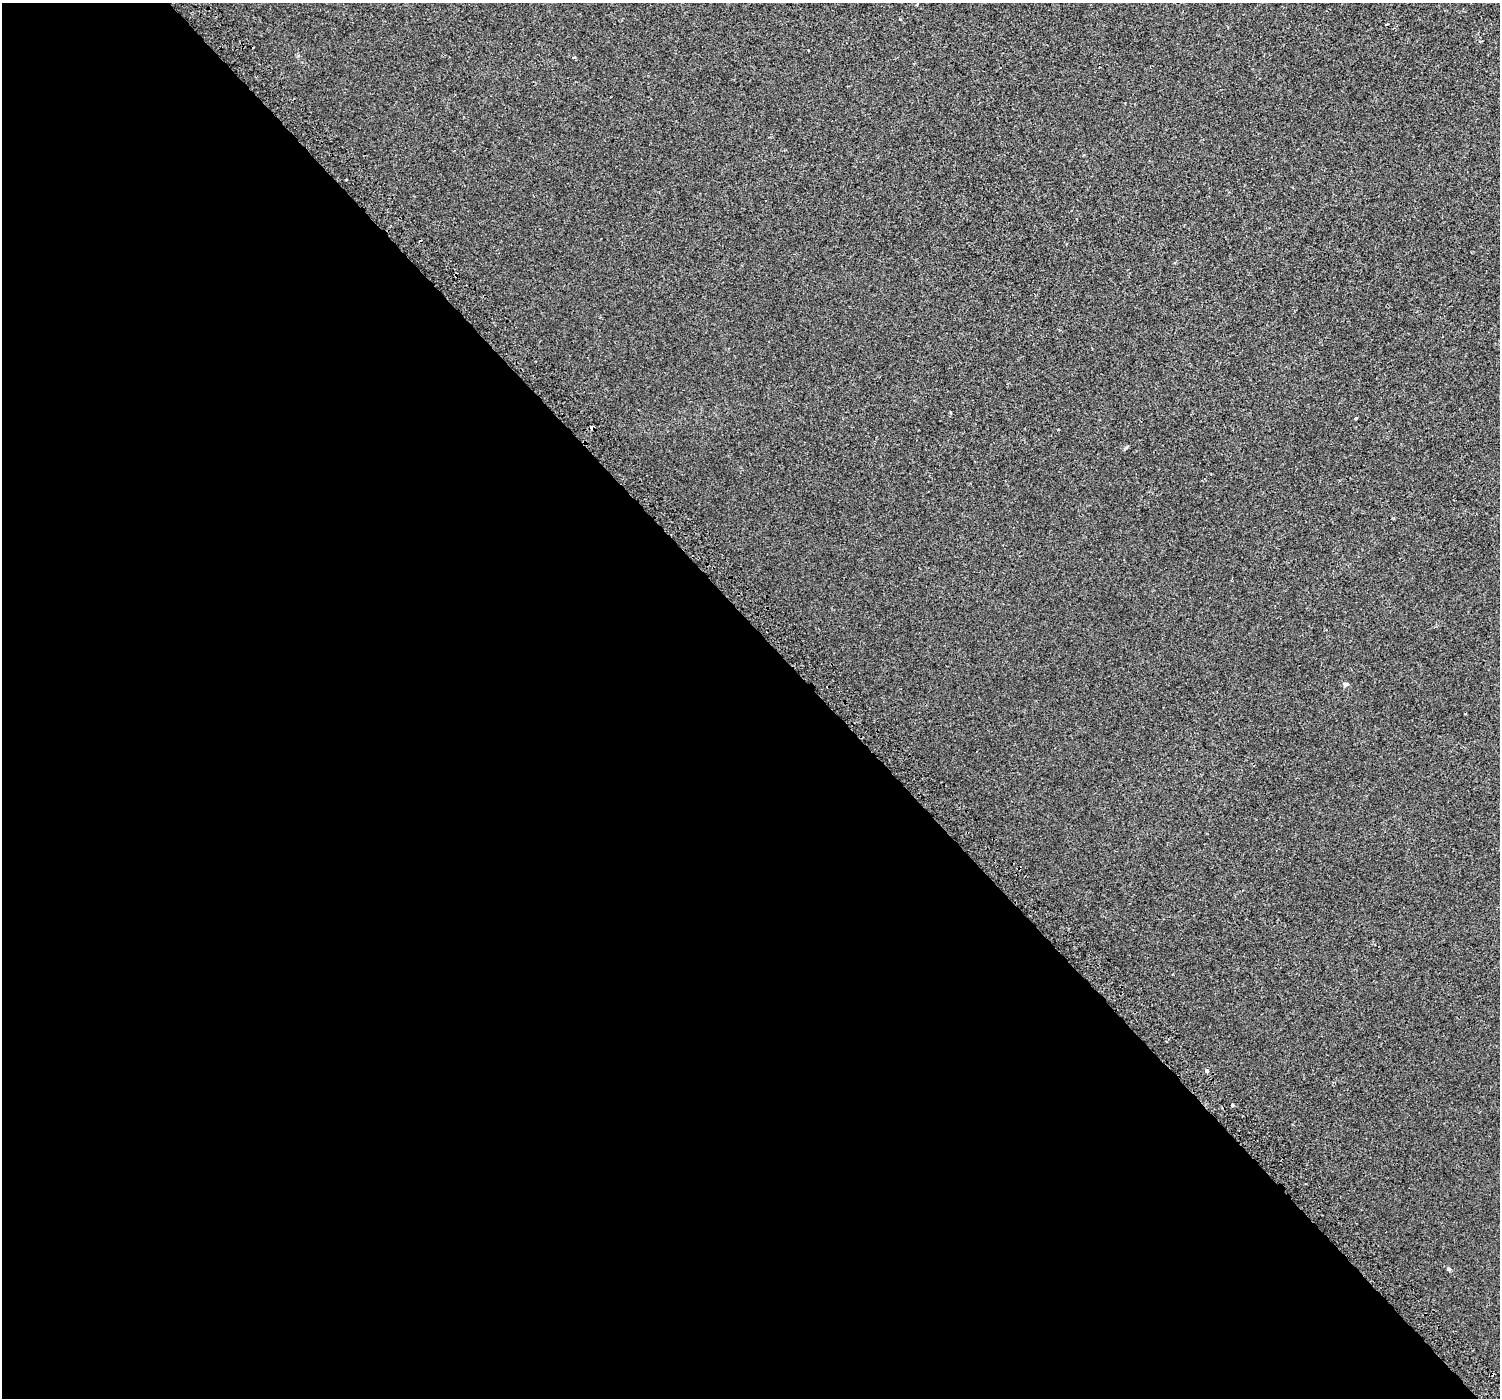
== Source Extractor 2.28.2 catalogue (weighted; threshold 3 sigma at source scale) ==
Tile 9 of 4 x 4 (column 1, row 3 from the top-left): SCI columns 50-1547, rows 1670-3065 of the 6103 x 6064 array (HDU 1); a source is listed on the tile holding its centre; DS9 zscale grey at full resolution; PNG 1502 x 1400 px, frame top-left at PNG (2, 3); no overlay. Shown black and unused: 55% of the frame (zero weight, under 2 of 3 exposures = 3% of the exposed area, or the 3 px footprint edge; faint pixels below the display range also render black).
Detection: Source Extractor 2.28.2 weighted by HDU 2 'WHT'; one run over the whole footprint, this tile lists its part. Background 0.00134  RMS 0.0056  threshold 0.0254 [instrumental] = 3 sigma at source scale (4.5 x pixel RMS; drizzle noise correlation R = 1.50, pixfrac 1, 0.0396/0.0396 arcsec/px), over >= 5 px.
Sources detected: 10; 1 cosmic-ray / hot-pixel residue — not listed; the other 9 listed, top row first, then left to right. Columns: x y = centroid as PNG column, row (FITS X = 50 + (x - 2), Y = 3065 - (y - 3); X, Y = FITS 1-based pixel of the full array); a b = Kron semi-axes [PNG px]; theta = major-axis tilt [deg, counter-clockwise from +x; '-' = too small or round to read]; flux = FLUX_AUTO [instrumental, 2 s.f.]
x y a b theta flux
574 57 4 2 - 0.43
346 180 3 2 - 0.48
1356 418 3 3 - 3.4
592 428 4 3 - 3.2
1346 684 8 5 -2 1.1
1207 1071 3 3 - 9.1
1232 1105 4 3 - 2.2
1306 1183 3 3 - 1.2
1449 1269 6 4 -21 0.81
Overlapping masked pixels (flux is a lower limit): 1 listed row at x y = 592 428